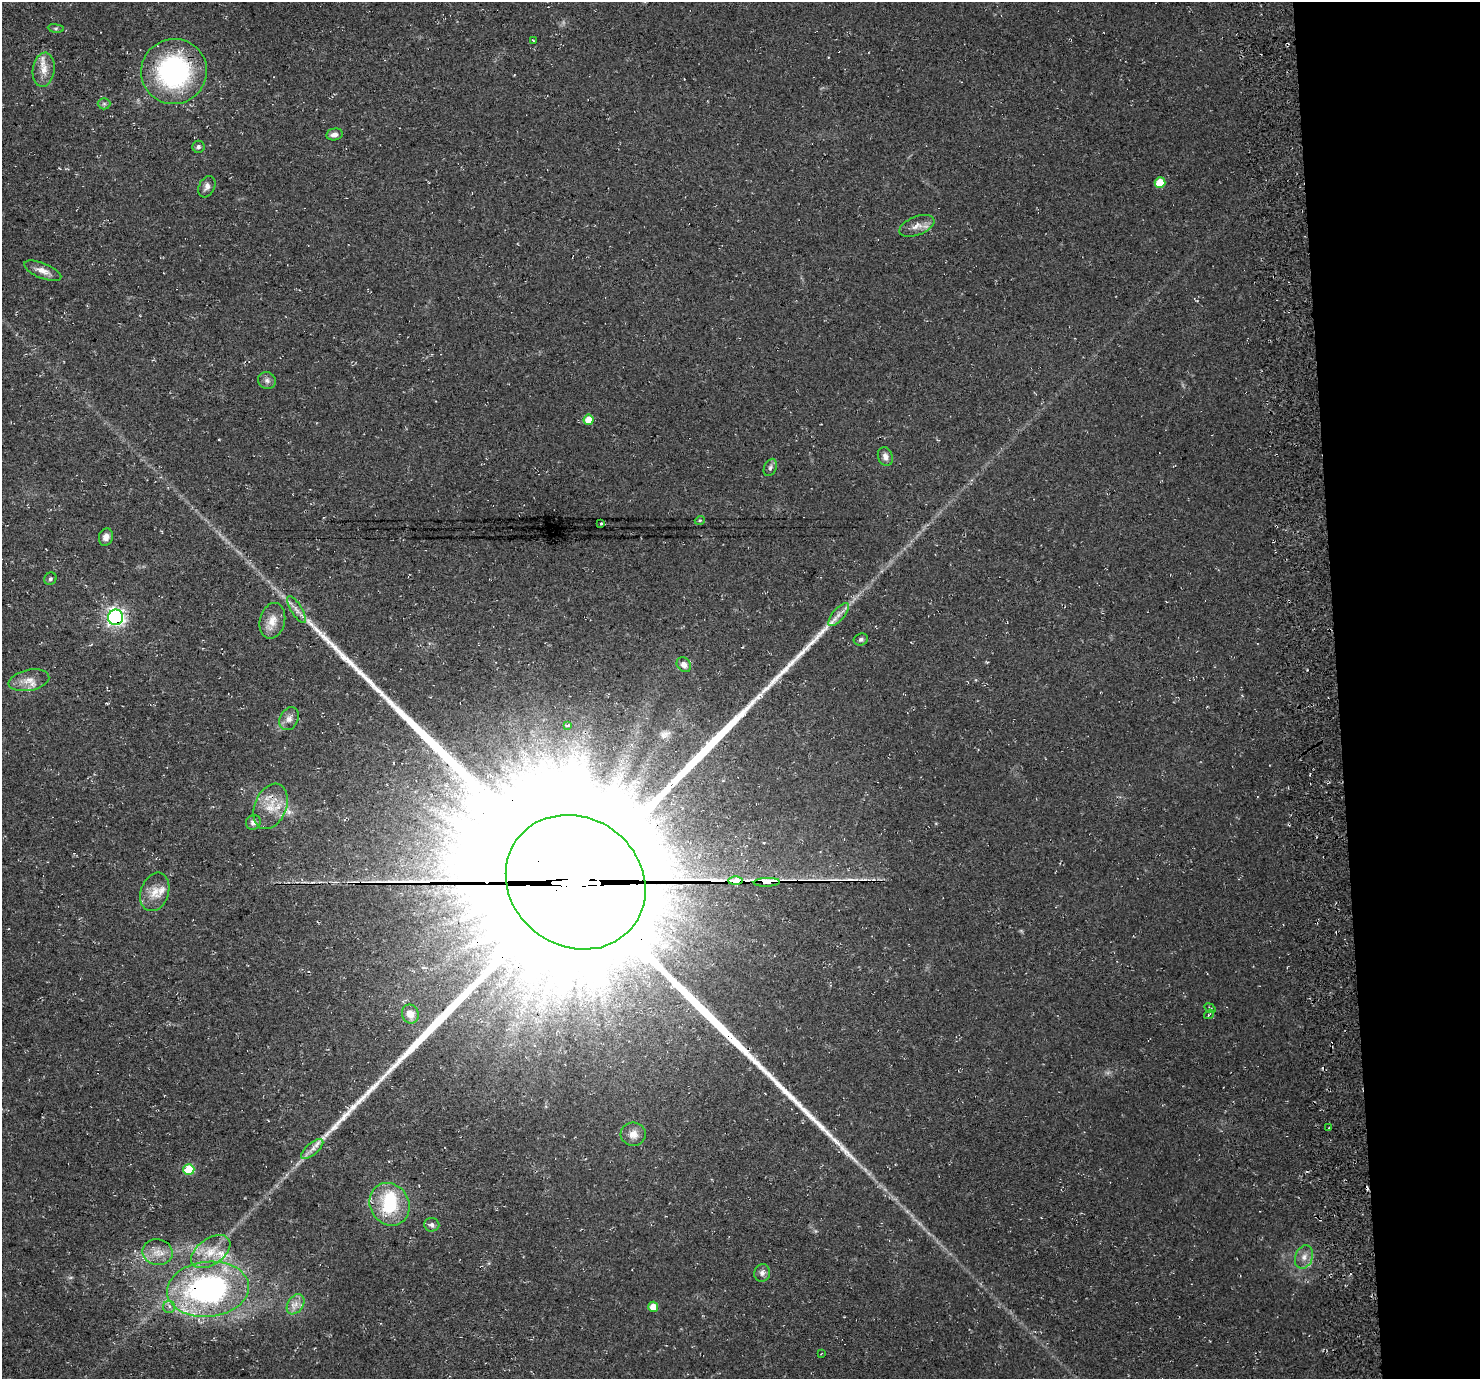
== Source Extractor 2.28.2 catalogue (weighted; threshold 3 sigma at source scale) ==
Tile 6 of 3 x 3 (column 3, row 2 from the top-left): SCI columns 3012-4489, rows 1417-2793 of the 4545 x 4172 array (HDU 1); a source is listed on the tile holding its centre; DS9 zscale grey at full resolution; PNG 1482 x 1381 px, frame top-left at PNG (2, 2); each listed source drawn as its Kron ellipse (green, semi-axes under 4 px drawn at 4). Shown black and unused: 10% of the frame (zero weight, under 3 of 4 exposures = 4% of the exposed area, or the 3 px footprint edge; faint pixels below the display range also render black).
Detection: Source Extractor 2.28.2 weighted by HDU 2 'WHT'; one run over the whole footprint, this tile lists its part. Background 0.0302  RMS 0.0057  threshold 0.0256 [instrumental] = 3 sigma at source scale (4.5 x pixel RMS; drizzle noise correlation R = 1.50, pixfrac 1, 0.0396/0.0396 arcsec/px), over >= 5 px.
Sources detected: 62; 1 inside a brighter object's white glare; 5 cosmic-ray / hot-pixel residue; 1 long thin detection or spike segment (spike, bleed or trail) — neither listed nor drawn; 3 inside a brighter listed object's ellipse — not listed separately; the other 52 listed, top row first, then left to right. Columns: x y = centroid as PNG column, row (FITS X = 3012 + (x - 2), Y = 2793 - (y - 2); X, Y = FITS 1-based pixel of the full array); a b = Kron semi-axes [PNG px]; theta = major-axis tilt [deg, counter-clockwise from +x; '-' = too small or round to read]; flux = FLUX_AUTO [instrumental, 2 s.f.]
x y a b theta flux
56 28 8 4 -8 1
533 40 3 2 - 0.35
44 70 17 11 81 7.2
174 72 33 32 - 94
104 104 6 6 - 1.2
334 134 8 6 11 2.6
198 147 6 6 - 1.4
1160 183 5 5 - 15
207 187 11 7 64 2.8
917 226 18 9 22 5.1
43 271 20 7 -22 5
267 381 9 8 - 2.2
589 420 5 5 - 8.5
885 456 9 7 -71 3
770 467 9 6 66 1.7
700 520 5 3 - 0.58
601 524 3 3 - 1.8
106 537 9 7 74 3.3
50 579 6 6 - 1.1
297 610 15 5 -60 3.2
839 614 14 6 50 3.5
116 617 7 7 - 180
272 621 18 12 76 7.6
861 640 7 6 - 1.3
684 665 8 6 -48 3.2
29 680 20 10 12 7
289 719 12 9 62 3.7
567 725 4 3 - 2.1
271 806 24 16 67 13
253 822 8 7 - 2.6
736 881 7 3 1 110
576 882 72 64 -36 99000
767 882 13 3 2 2400
155 892 20 14 71 7.8
1210 1008 6 3 -36 0.54
410 1014 9 8 - 5.6
1209 1014 5 2 - 0.53
1329 1127 3 2 - 0.45
633 1134 12 11 - 4.8
312 1149 13 6 40 3.3
189 1169 5 5 - 24
390 1204 22 19 -59 31
432 1225 8 6 -4 1.8
157 1252 15 13 -11 7.2
211 1252 22 13 35 11
1304 1257 12 8 70 4.2
762 1273 9 8 - 2.4
208 1289 41 27 6 120
296 1304 11 7 55 4
169 1307 6 6 - 1.7
653 1307 5 5 - 7.8
821 1354 3 2 - 0.32
Overlapping masked pixels (flux is a lower limit): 7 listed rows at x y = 174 72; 116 617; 271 806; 736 881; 576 882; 767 882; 208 1289